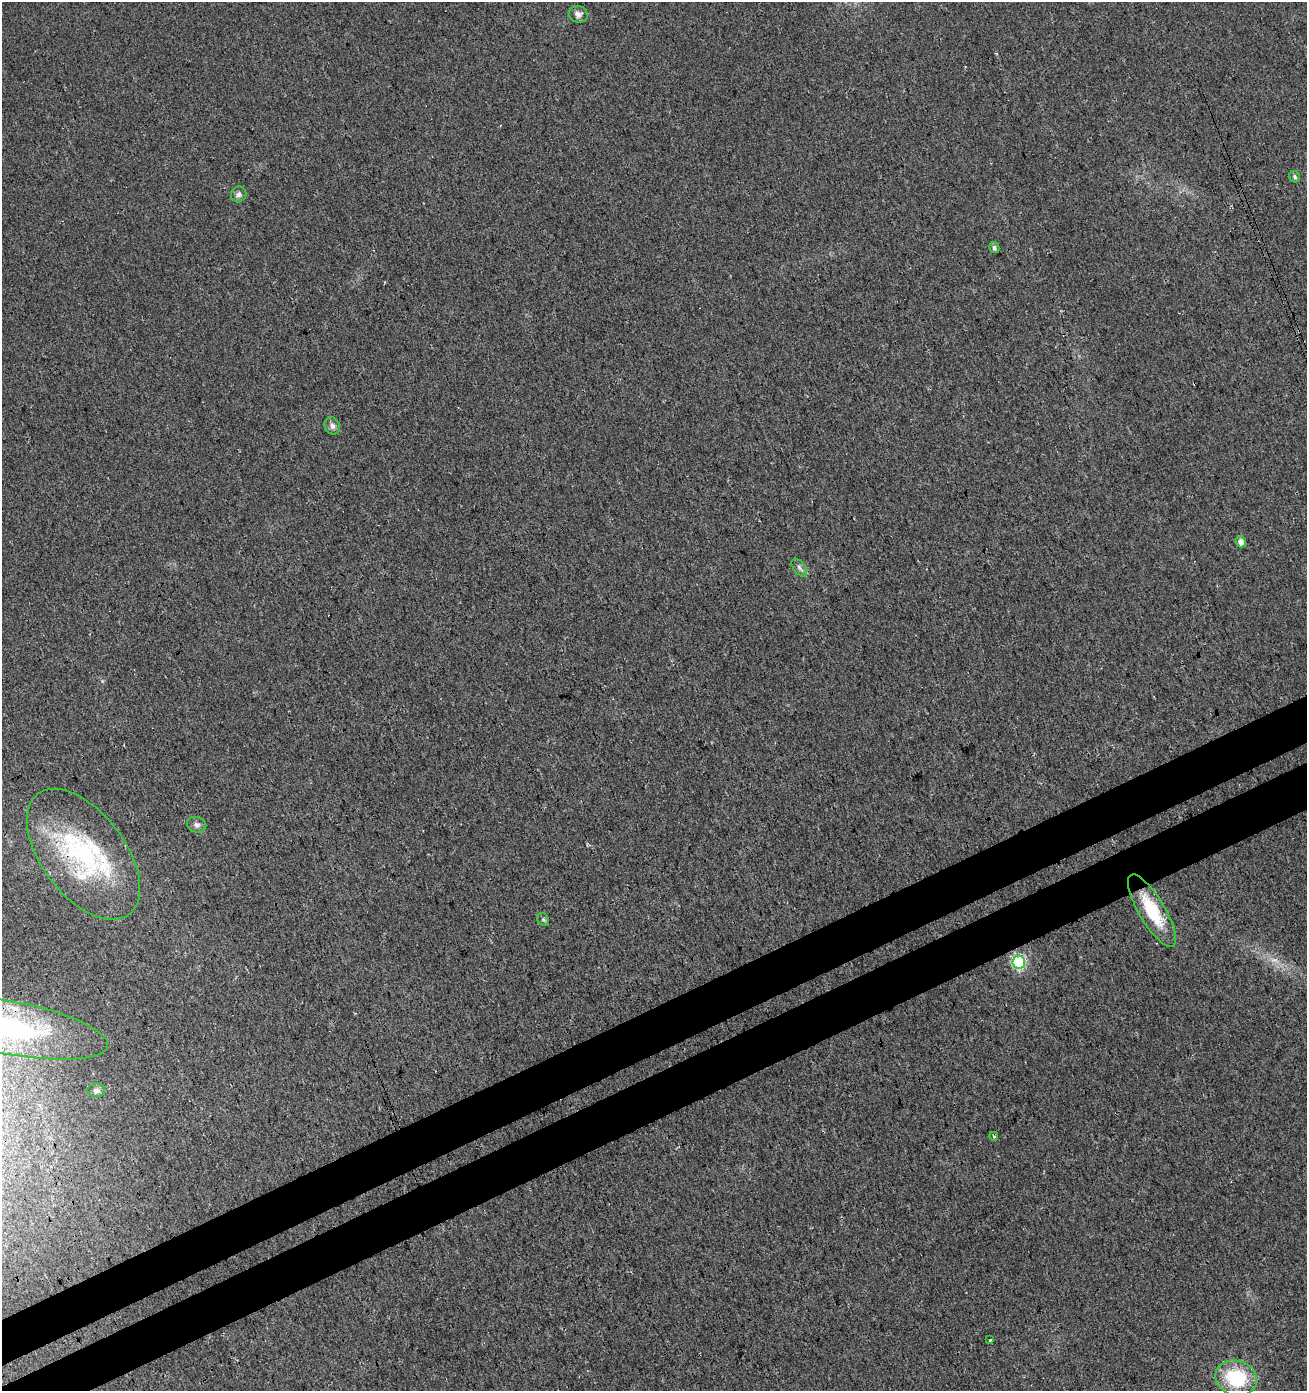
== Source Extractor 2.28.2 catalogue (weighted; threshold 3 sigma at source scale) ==
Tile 7 of 4 x 4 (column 3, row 2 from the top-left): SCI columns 2777-4081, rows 2835-4223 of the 5495 x 5671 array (HDU 1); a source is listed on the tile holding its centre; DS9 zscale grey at full resolution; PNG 1309 x 1393 px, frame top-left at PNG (2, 2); each listed source drawn as its Kron ellipse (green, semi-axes under 4 px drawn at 4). Shown black and unused: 7% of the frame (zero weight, under 3 of 4 exposures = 5% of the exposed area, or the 3 px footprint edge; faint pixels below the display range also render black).
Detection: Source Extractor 2.28.2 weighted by HDU 2 'WHT'; one run over the whole footprint, this tile lists its part. Background 0.0153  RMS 0.0066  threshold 0.0296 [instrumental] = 3 sigma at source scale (4.5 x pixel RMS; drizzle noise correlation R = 1.50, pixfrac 1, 0.0396/0.0396 arcsec/px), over >= 5 px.
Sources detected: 20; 1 too faint to see at this stretch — neither listed nor drawn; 2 inside a brighter listed object's ellipse — not listed separately; the other 17 listed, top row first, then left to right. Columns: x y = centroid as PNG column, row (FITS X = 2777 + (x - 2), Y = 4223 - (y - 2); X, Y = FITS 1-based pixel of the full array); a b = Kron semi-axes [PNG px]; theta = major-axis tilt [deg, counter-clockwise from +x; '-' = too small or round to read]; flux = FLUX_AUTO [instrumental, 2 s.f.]
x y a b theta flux
578 14 9 8 - 3.1
1295 177 6 5 - 1.5
239 194 8 7 - 2.2
994 248 5 5 - 1.9
332 426 9 7 -60 2.5
1241 542 5 5 - 3.8
799 568 10 5 -53 2.2
197 825 10 7 -19 2.4
83 854 76 42 -53 100
1152 911 41 13 -59 32
543 919 7 5 -55 1.1
1019 962 6 6 - 94
8 1027 102 26 -11 130
96 1090 9 7 3 2.1
994 1136 4 3 - 1.6
990 1340 3 3 - 1.3
1236 1378 21 17 -18 41
Overlapping masked pixels (flux is a lower limit): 1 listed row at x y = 83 854
Isophote crosses this tile's border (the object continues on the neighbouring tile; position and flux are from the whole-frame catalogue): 1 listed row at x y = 8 1027